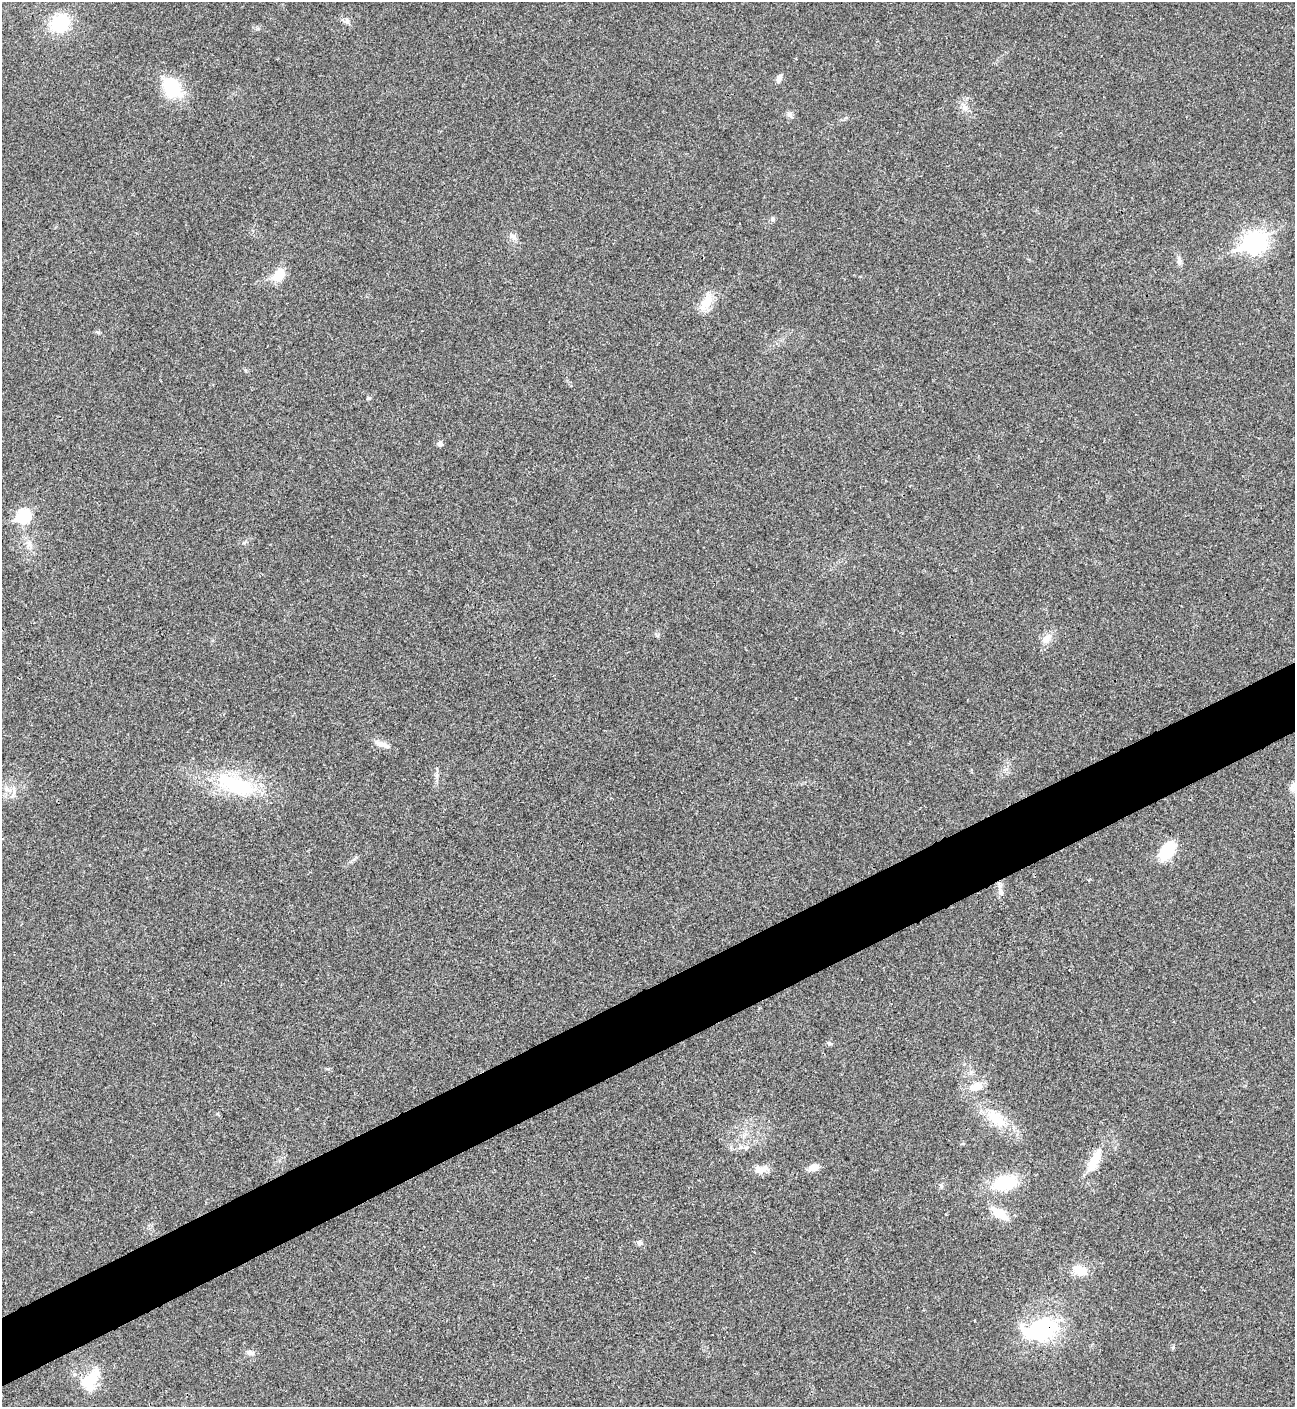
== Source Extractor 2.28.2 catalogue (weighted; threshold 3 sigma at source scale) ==
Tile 7 of 4 x 4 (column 3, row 2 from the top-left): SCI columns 2876-4168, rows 2814-4218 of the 5618 x 5630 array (HDU 1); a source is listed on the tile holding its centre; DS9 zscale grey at full resolution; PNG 1297 x 1409 px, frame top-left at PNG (2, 2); no overlay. Shown black and unused: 5% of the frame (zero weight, under 3 of 4 exposures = <1% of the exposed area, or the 3 px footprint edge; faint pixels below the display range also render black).
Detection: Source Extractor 2.28.2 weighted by HDU 2 'WHT'; one run over the whole footprint, this tile lists its part. Background 0.0196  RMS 0.0055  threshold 0.0249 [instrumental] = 3 sigma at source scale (4.5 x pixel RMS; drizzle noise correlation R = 1.50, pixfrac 1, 0.05/0.05 arcsec/px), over >= 5 px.
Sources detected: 34; all 34 listed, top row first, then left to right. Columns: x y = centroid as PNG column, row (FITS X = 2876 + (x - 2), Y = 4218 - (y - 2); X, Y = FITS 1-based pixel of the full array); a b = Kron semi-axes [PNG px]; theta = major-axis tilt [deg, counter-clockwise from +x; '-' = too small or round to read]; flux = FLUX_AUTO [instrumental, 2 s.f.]
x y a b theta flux
60 23 18 15 34 28
779 78 10 6 66 2.3
172 88 27 20 -51 21
964 108 8 8 - 2.5
789 114 8 7 - 1.7
773 219 7 5 69 1
513 236 12 4 -19 1.6
1254 242 10 8 23 290
1179 261 7 4 72 1.3
278 275 21 13 45 8.2
706 302 26 11 60 8.9
369 398 6 4 26 0.79
440 444 5 5 - 2.1
23 516 7 6 - 59
29 544 9 6 -70 2.3
1047 639 17 9 54 4.5
382 744 21 7 -18 3.8
235 784 56 20 -21 45
1293 787 15 9 70 3.8
7 789 7 6 - 2
1167 851 19 12 53 18
1001 892 10 7 -58 2.2
976 1087 16 10 20 6.7
996 1119 31 14 -44 15
1094 1161 33 11 61 13
814 1168 12 8 16 4.4
761 1169 16 9 2 4.9
1005 1183 25 15 12 26
1000 1214 16 8 -34 12
639 1243 7 6 - 1.6
1080 1270 19 11 -24 8.1
1042 1330 16 9 12 100
250 1352 10 5 -5 1.7
90 1381 31 18 54 15
Overlapping masked pixels (flux is a lower limit): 1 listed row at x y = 1042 1330
Isophote crosses this tile's border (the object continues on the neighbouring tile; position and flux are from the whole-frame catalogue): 1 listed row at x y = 1293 787
Unlisted compact peaks at least as high as the median listed source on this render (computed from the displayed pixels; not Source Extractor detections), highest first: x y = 829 1043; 1173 1347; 98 332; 245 370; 941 1186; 244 543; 347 21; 257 28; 354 859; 328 1069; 217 1114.